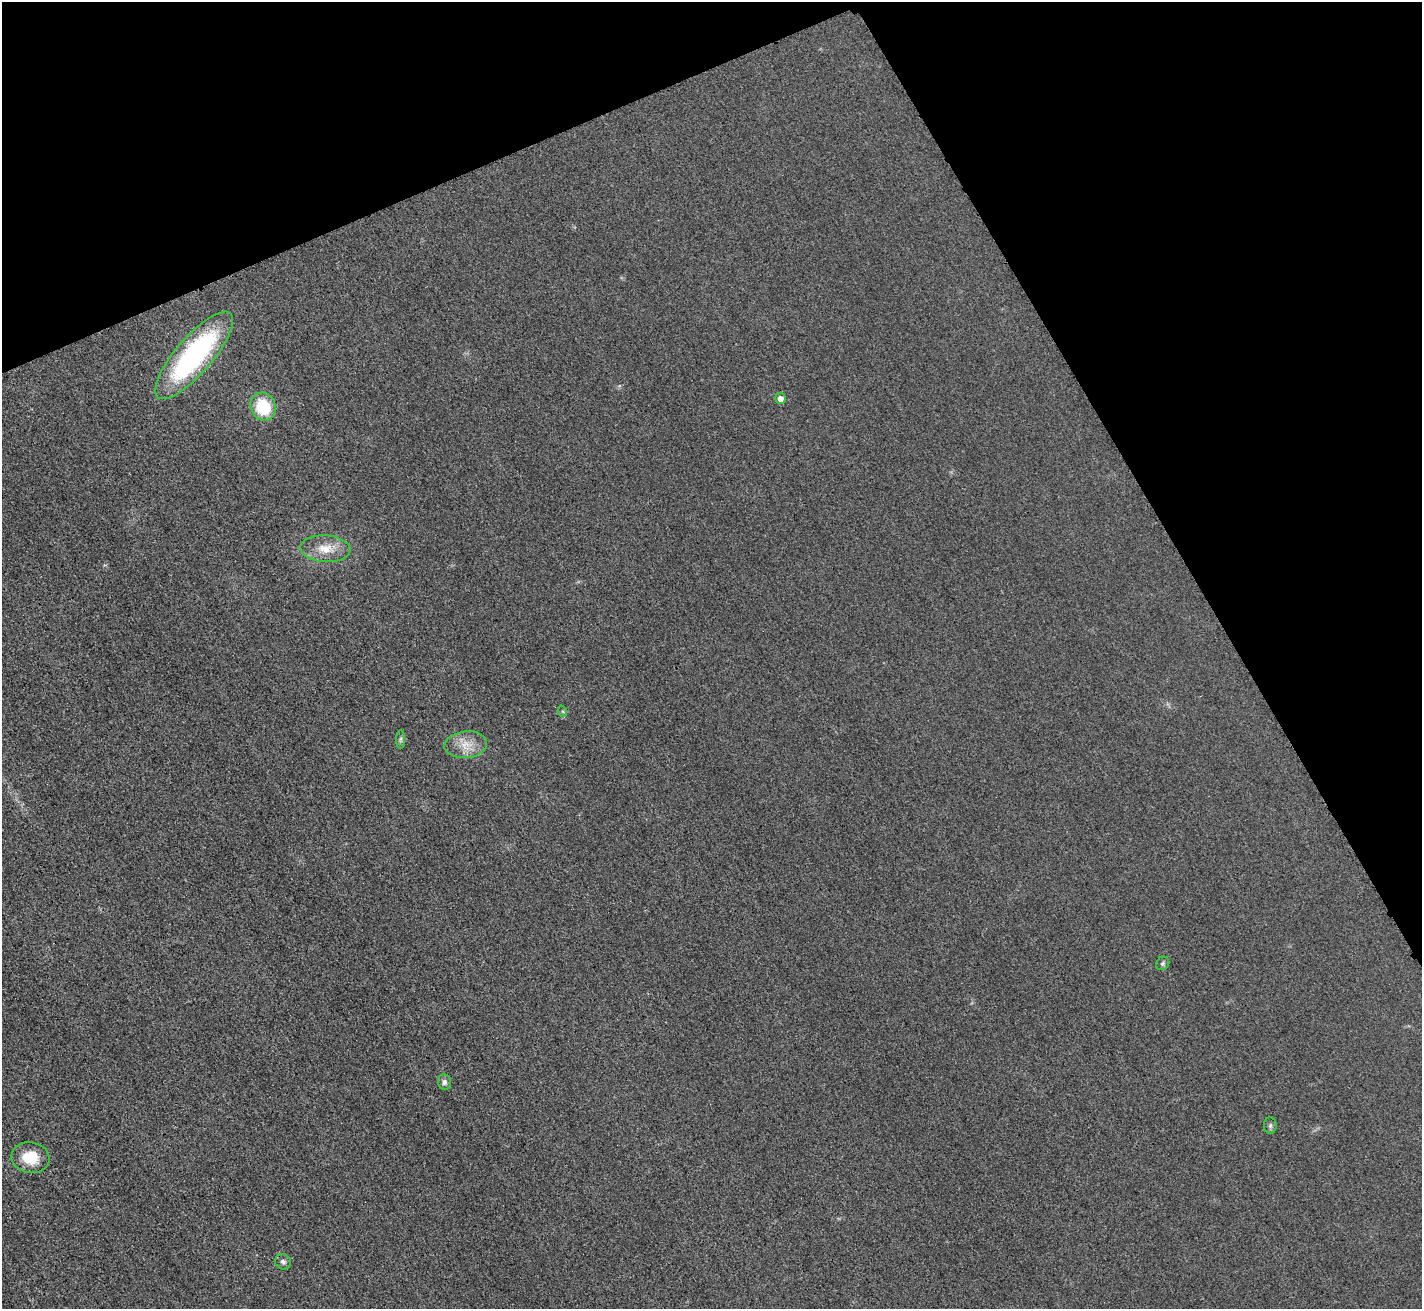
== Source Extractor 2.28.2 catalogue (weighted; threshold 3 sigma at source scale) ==
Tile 3 of 4 x 4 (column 3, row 1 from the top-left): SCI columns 2859-4278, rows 4095-5401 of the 5720 x 5713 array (HDU 1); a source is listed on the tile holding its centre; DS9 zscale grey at full resolution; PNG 1424 x 1311 px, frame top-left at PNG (2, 2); each listed source drawn as its Kron ellipse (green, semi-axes under 4 px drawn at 4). Shown black and unused: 23% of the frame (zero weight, under 3 of 4 exposures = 2% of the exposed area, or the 3 px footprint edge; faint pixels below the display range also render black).
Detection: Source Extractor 2.28.2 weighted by HDU 2 'WHT'; one run over the whole footprint, this tile lists its part. Background 0.0237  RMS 0.0059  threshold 0.0264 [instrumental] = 3 sigma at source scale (4.5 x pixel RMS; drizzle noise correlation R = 1.50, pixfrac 1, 0.05/0.05 arcsec/px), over >= 5 px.
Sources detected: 12; all 12 listed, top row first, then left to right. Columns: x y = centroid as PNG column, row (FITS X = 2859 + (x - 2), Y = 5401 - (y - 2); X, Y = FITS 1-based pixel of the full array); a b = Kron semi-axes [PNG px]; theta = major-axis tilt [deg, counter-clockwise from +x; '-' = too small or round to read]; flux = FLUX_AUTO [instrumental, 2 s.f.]
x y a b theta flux
194 355 55 18 49 110
780 398 6 5 - 3.7
263 407 14 12 -66 24
325 549 25 13 -4 11
562 711 6 4 -70 0.79
401 739 9 4 89 1.3
466 745 21 13 6 9.4
1163 963 7 6 - 1.3
444 1082 8 6 -80 1.9
1270 1126 8 6 90 1.4
30 1158 19 15 -9 16
283 1262 8 7 - 1.8